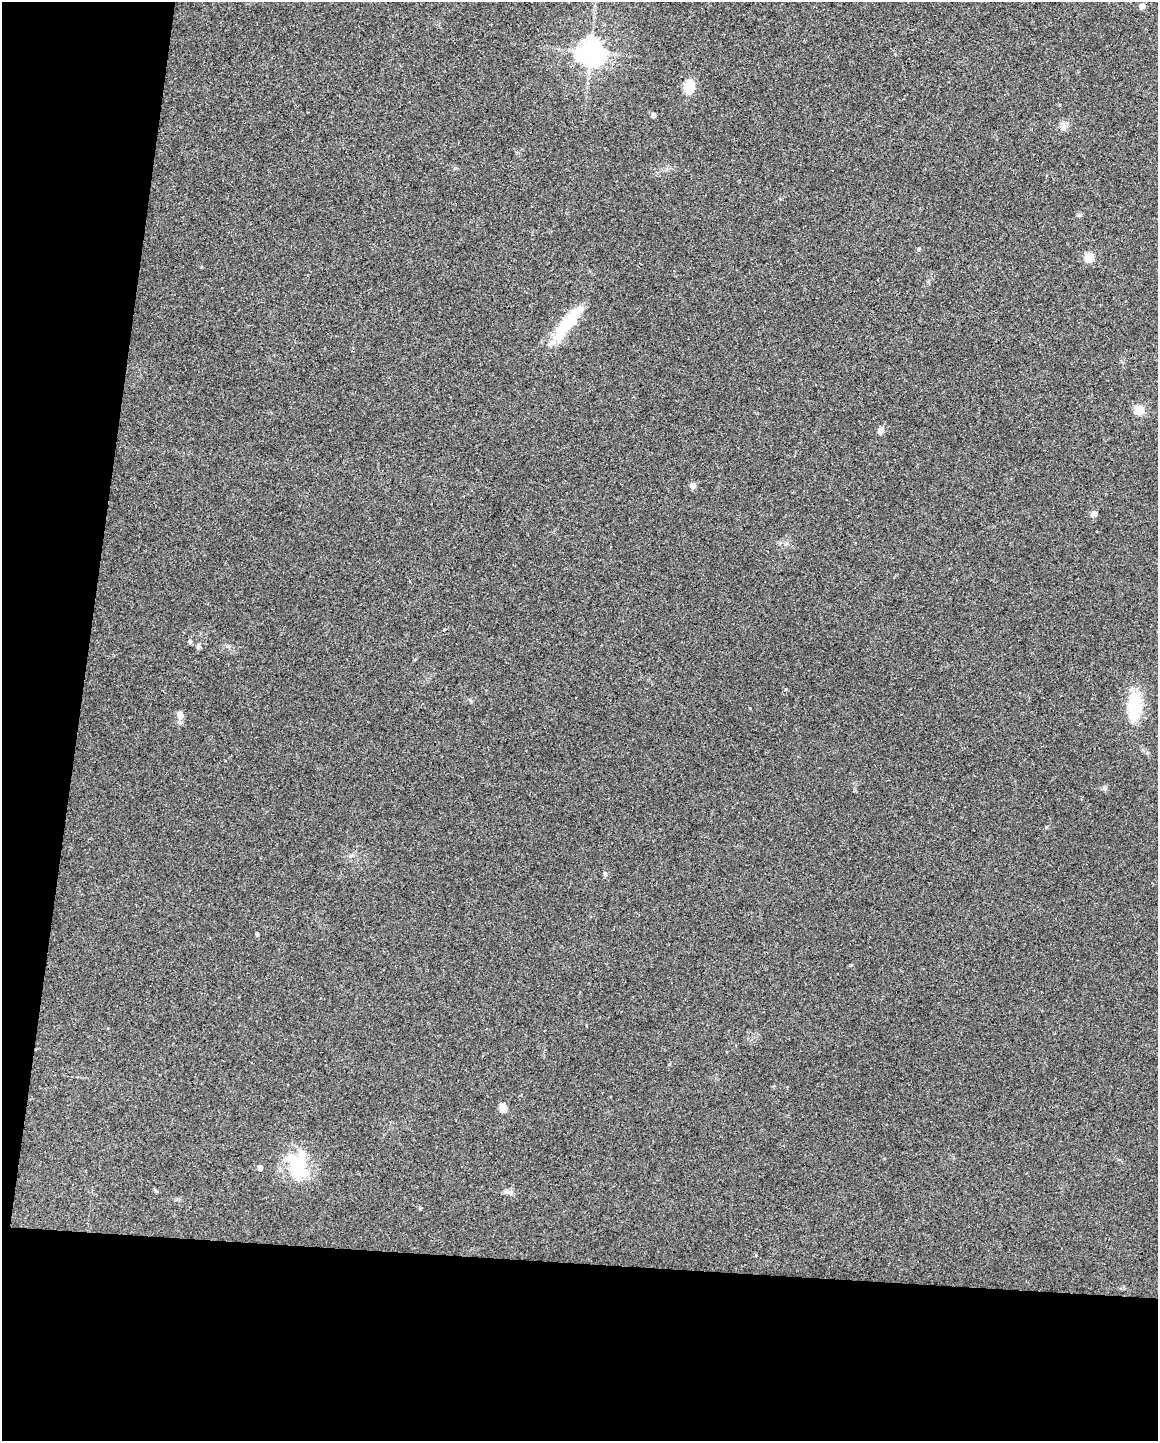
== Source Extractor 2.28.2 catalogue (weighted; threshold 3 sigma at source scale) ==
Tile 9 of 4 x 3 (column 1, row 3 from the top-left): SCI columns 3-1158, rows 222-1660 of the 4625 x 4647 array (HDU 1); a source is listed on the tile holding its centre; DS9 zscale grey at full resolution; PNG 1160 x 1443 px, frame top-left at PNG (2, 2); no overlay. Shown black and unused: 19% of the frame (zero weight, under 3 of 4 exposures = <1% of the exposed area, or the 3 px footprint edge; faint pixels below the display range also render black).
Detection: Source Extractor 2.28.2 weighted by HDU 2 'WHT'; one run over the whole footprint, this tile lists its part. Background 0.0823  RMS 0.0066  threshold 0.0296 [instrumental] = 3 sigma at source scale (4.5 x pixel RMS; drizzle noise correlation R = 1.50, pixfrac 1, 0.05/0.05 arcsec/px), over >= 5 px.
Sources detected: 27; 2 inside a brighter object's white glare — not listed; the other 25 listed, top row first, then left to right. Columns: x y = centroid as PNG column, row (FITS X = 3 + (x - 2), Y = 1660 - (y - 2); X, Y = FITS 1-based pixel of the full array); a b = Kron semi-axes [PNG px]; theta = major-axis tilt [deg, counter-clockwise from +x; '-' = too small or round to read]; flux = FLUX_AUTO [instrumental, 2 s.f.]
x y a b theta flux
1142 6 5 4 - 5.2
591 52 8 8 - 730
689 88 12 9 78 13
653 115 4 4 - 3.3
1064 128 9 8 - 2.9
1079 215 6 5 - 1
919 249 5 5 - 1.1
1089 257 5 5 - 27
569 320 50 13 50 26
1139 410 8 7 - 11
881 430 7 5 75 4
693 485 5 4 - 5.3
1094 514 8 6 29 1.9
444 630 4 3 - 0.76
190 641 6 5 - 1.1
198 647 6 5 - 1.2
1134 707 35 18 88 24
180 715 6 5 - 8.4
1105 788 7 6 - 1.4
605 873 6 4 -89 0.96
257 934 5 4 - 0.96
503 1108 5 5 - 16
297 1167 40 23 -50 31
260 1168 5 4 - 3.6
420 1208 5 4 - 0.74
Unlisted compact peaks at least as high as the median listed source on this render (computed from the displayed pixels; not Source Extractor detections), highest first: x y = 1046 827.